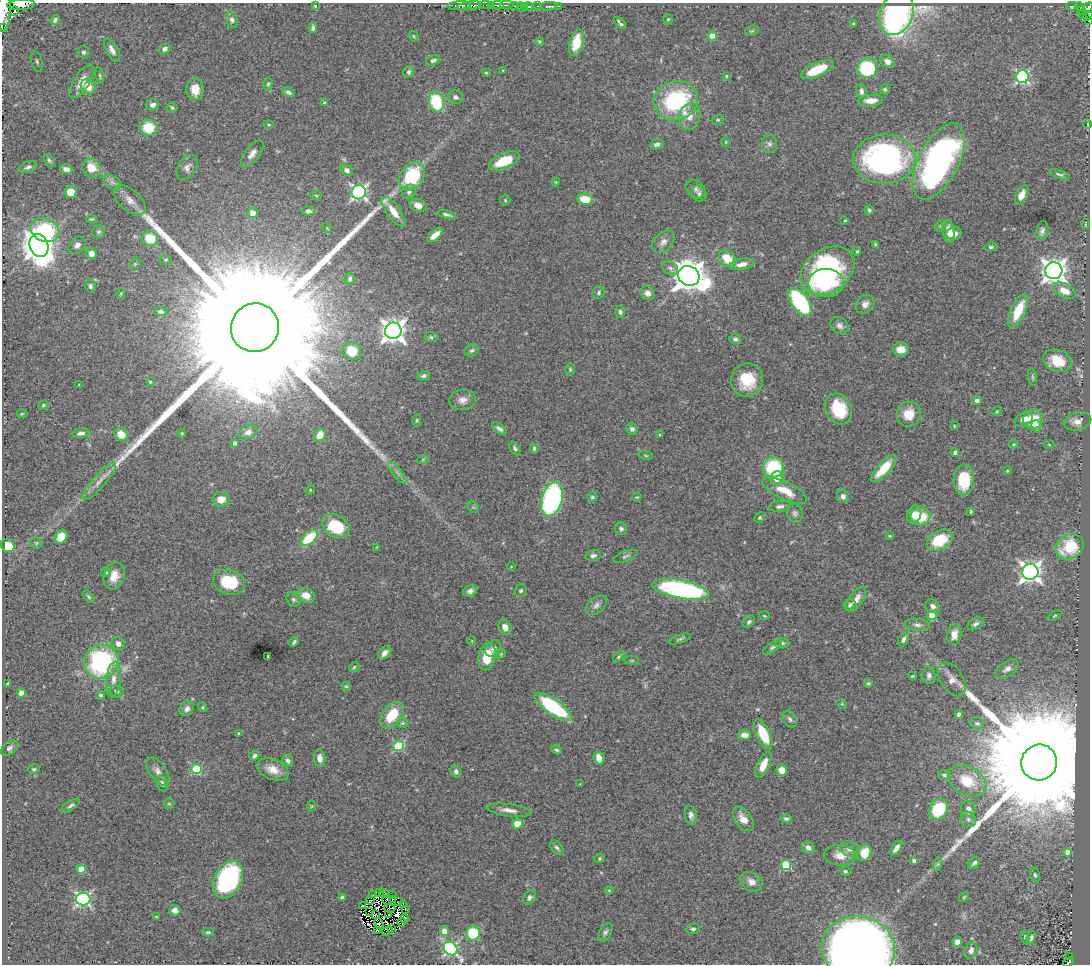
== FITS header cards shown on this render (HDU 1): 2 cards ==
NAXIS1  =                 1088
NAXIS2  =                  962

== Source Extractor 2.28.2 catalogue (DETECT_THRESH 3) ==
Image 1088 x 962 px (HDU 1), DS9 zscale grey, 1 PNG px = 1 image px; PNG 1092 x 966 px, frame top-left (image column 1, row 962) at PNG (2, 3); each listed source drawn as its Kron ellipse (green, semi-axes under 4 px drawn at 4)
Background 0.553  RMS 0.028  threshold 0.0829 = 3 sigma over >= 5 px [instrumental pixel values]
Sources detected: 385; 15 with non-positive FLUX_AUTO (blend fragments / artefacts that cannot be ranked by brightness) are neither listed nor drawn; the other 370 listed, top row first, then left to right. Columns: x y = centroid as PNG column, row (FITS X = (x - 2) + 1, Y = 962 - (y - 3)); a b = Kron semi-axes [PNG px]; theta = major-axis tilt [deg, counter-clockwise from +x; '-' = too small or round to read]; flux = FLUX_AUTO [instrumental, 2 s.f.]
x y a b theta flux
21 5 14 5 4 930
474 5 5 3 - 170
486 5 5 3 - 25
491 5 3 2 - 29
498 5 5 3 - 190
506 5 7 3 -1 110
315 6 3 3 - 1.6
459 6 11 4 4 460
470 6 12 3 8 430
514 6 4 2 - 41
537 6 3 2 - 42
549 6 8 3 5 250
558 6 4 2 - 39
1072 6 5 3 - 28
521 7 5 2 - 57
525 7 4 3 - 92
528 7 5 3 - 170
1079 7 4 3 - 14
1088 8 6 4 47 180
1082 10 3 2 - 11
4 11 20 6 86 1900
14 11 5 4 - 150
896 14 22 16 69 930
1083 14 2 2 - 7.8
1087 16 5 3 - 43
668 19 5 5 - 2.6
55 20 5 3 - 3.7
232 20 8 5 -76 5.6
1088 21 3 2 - 11
620 23 7 3 -46 4.6
853 24 4 3 - 3.3
2 27 2 2 - 12000
313 28 5 4 - 4.6
752 31 7 5 20 3.2
414 36 5 4 - 2
712 36 4 4 - 35
539 42 4 4 - 2.4
576 43 13 7 76 40
165 49 6 5 - 7
112 50 13 5 -61 10
83 52 6 6 - 5.7
433 60 7 4 18 6.1
37 61 10 5 -74 6
888 61 7 6 - 10
867 68 10 9 - 160
503 70 4 3 - 1.3
817 70 18 6 23 58
409 72 6 5 - 4.6
486 73 4 3 - 2.2
100 76 8 3 -81 2.5
726 76 3 3 - 2.1
1022 77 6 6 - 300
82 81 19 8 57 23
268 84 6 4 85 3
88 86 8 7 - 25
195 89 11 8 -86 26
885 89 5 5 - 3
861 91 7 5 -79 6.8
288 92 6 4 -24 5.5
455 97 7 6 - 5.8
676 101 22 19 16 210
871 101 12 6 5 20
436 102 10 7 -76 130
324 103 3 3 - 2.2
152 105 6 5 - 7.8
172 108 5 5 - 3.5
690 116 14 10 73 20
718 120 6 4 18 2.8
1088 124 5 3 - 1.5
269 125 5 3 - 2.1
148 128 9 8 - 61
726 142 5 3 - 1.4
657 144 7 5 15 6.3
769 144 9 7 -89 6.9
252 154 16 7 53 12
884 159 31 24 1 570
49 160 7 4 -54 3.7
504 161 16 7 24 57
939 161 41 20 63 650
28 167 10 5 22 6.8
187 167 13 9 58 12
91 168 10 8 -50 32
66 169 6 4 -11 10
347 170 7 5 -36 7.2
1059 174 11 4 -19 4.3
412 176 15 11 52 120
112 182 10 6 -31 7.5
556 182 4 4 - 1.8
696 189 11 8 -40 7.7
71 192 6 6 - 38
359 192 7 7 - 520
409 192 8 6 45 6.5
699 194 8 7 - 6.3
1022 195 10 5 64 15
316 196 6 4 -4 2.1
585 199 8 5 -9 43
130 200 19 10 -43 19
505 200 5 5 - 2.6
418 205 9 6 -22 17
869 210 5 4 - 4.9
308 211 6 4 2 4.7
394 212 18 7 -54 26
253 213 5 5 - 11
446 215 9 3 -15 5.4
92 219 5 3 - 2.7
845 220 3 3 - 2.9
1085 224 5 2 - 1.4
941 225 7 4 32 3.1
327 228 5 3 - 1.8
45 230 15 11 -20 130
949 231 11 6 -78 26
1042 231 10 6 75 7.2
98 232 7 6 - 4
954 234 7 6 - 11
435 235 9 4 41 15
150 238 8 7 - 60
663 242 13 9 46 12
39 245 12 9 -69 3200
77 245 10 7 46 9
876 245 4 3 - 3.4
991 247 6 4 6 2.9
857 251 4 3 - 2.6
91 253 5 5 - 16
727 259 10 7 -45 39
166 260 6 5 - 2.7
135 264 6 4 46 2.7
742 264 12 5 11 13
670 268 8 6 -36 6.2
827 271 29 21 35 350
1054 271 8 8 - 1700
689 276 11 9 -22 3400
350 279 6 5 - 4.6
826 283 18 14 0 94
90 286 6 5 - 4.7
1064 291 12 7 -25 23
121 293 5 3 - 1.8
599 293 6 6 - 4.6
647 293 7 6 - 11
800 302 16 8 -54 190
865 304 10 8 46 11
1018 311 18 7 65 57
161 312 7 4 -7 4.6
620 312 6 5 - 5.5
839 326 10 7 -39 8.7
255 328 24 24 - 280000
393 331 8 8 - 1500
431 337 6 5 - 3.5
735 339 6 4 -16 4.9
901 349 8 7 - 18
472 350 7 6 - 4.5
352 351 9 8 - 41
1057 361 15 11 -19 45
570 369 6 5 - 3.1
424 376 6 4 15 4.6
1032 377 9 3 -79 3
747 380 17 16 - 62
150 382 4 4 - 2.4
79 385 4 2 - 1.3
463 400 13 10 6 14
977 400 5 4 - 6.1
43 405 5 4 - 2.6
838 409 16 12 -62 70
997 411 5 4 - 2.1
22 414 5 3 - 2
909 414 13 12 - 31
1024 419 10 6 26 14
1033 419 10 9 - 45
417 420 6 4 83 2.6
1077 421 14 8 14 14
954 426 3 2 - 1.9
1036 426 6 5 - 14
499 429 8 4 -34 6.6
632 429 6 5 - 6.1
248 432 9 6 16 9
81 433 8 5 6 7.2
182 433 4 3 - 1.9
121 434 7 6 - 32
320 435 6 5 - 27
660 435 4 3 - 1.7
235 443 3 3 - 4.8
1013 444 5 3 - 1.8
1049 444 5 3 - 1.6
515 448 7 4 -59 4.2
534 448 5 4 - 4.3
955 452 4 4 - 5.5
646 455 7 3 -9 2.1
423 459 6 4 20 2.3
773 467 10 10 - 120
884 469 17 6 47 50
1007 471 3 2 - 2.4
397 473 13 4 -52 7.8
777 478 7 6 - 25
964 480 15 10 88 75
99 481 24 6 49 18
310 490 5 4 - 1.9
785 491 24 9 -25 39
843 496 7 6 - 6.9
592 497 5 4 - 3.2
637 497 5 3 - 2
221 499 8 7 - 24
552 499 17 10 74 440
780 506 11 5 6 6.8
473 507 6 5 - 3
971 512 3 2 - 2.2
795 513 9 8 - 6.4
914 514 9 6 67 15
920 516 10 9 - 59
760 518 6 4 44 2.9
336 526 14 10 -31 90
621 529 6 6 - 4.3
889 536 3 3 - 1.5
61 537 7 6 - 28
309 538 10 5 41 98
940 540 14 9 30 73
36 543 6 5 - 3.2
8 546 7 6 - 64
377 547 4 3 - 1.5
1070 547 15 12 31 78
593 556 8 5 9 6.2
625 556 12 5 20 5.3
511 567 4 3 - 1.3
106 572 5 5 - 2.8
1030 572 8 8 - 1100
114 576 14 10 70 22
229 582 16 12 -18 84
681 589 29 9 -10 490
470 591 7 5 24 7.4
521 591 6 6 - 4.2
306 595 9 7 -17 21
88 597 7 4 -49 3.2
293 599 7 6 - 4.5
856 599 14 7 53 16
596 605 12 7 40 9
850 605 6 5 - 5.1
933 606 7 6 - 9.5
764 616 5 3 - 2
932 616 4 4 - 58
1055 616 7 4 33 2.6
749 622 7 5 43 4.3
976 624 9 5 30 6.1
917 625 12 6 -5 7.3
505 627 8 6 -68 13
954 635 10 7 79 18
680 639 11 3 18 3.8
903 639 7 5 65 6.3
472 641 4 3 - 1.3
294 642 5 3 - 3.5
782 643 7 5 3 3.5
118 644 7 6 - 11
773 647 11 4 34 4.6
493 648 9 7 50 7.3
385 653 8 5 47 11
501 654 5 4 - 2.3
268 656 3 3 - 2.3
487 657 14 8 78 44
619 657 7 4 45 2.7
632 660 7 3 -8 2.2
101 662 17 16 - 270
354 667 6 4 45 2.6
1007 669 13 7 36 10
929 675 9 6 -84 6.7
912 676 4 3 - 2.1
952 679 19 11 -57 18
113 680 18 7 83 16
868 683 4 4 - 2.7
7 684 3 3 - 2
346 686 4 4 - 2.3
117 691 7 6 - 5.9
21 693 4 4 - 22
100 695 4 4 - 3.7
842 704 5 4 - 2
203 707 5 4 - 2.4
553 707 22 8 -35 180
187 709 8 6 50 8.7
959 714 4 4 - 5
392 715 15 9 53 58
790 719 9 6 -57 5.2
403 723 5 5 - 2.8
977 723 7 5 -9 4.5
239 733 4 3 - 2.3
763 734 16 7 -65 54
745 735 6 5 - 13
399 746 5 5 - 160
9 748 9 6 42 5.8
557 750 5 4 - 3.1
254 756 5 4 - 4.6
320 758 9 6 -83 11
599 758 6 5 - 21
288 761 6 5 - 5.8
1039 762 18 17 - 120000
763 765 14 6 65 23
34 769 6 4 14 3
196 769 5 5 - 100
273 769 17 10 -22 24
782 770 5 5 - 26
158 771 16 8 -56 13
456 771 6 5 - 5.2
944 775 6 5 - 3.8
967 781 20 14 -27 60
162 784 8 5 -73 5
580 784 4 3 - 1.3
169 804 5 5 - 2.6
71 805 10 4 33 4.6
311 806 5 3 - 1.6
938 809 11 9 54 89
968 809 8 7 - 12
509 810 22 6 -8 15
691 815 9 6 -83 6.7
743 819 14 8 -55 19
786 819 5 4 - 4
968 819 8 7 - 6.7
517 824 5 5 - 28
557 848 8 5 -49 5.3
808 848 7 5 -37 8.3
896 848 8 4 55 12
849 849 9 7 -28 9.4
1067 852 4 4 - 14
864 853 8 7 - 35
840 855 16 10 -5 24
599 858 5 4 - 2.7
914 861 4 3 - 5.7
974 863 7 4 44 5.6
938 864 7 4 71 3.6
786 865 5 5 - 110
81 869 4 4 - 41
845 871 5 5 - 3.3
1035 875 8 4 -74 3.4
228 879 20 13 64 290
751 882 12 9 -31 15
609 890 4 4 - 1.8
380 893 2 2 - 3
372 894 4 2 - 3.7
384 894 5 4 - 5.3
392 895 2 2 - 1.8
530 897 7 6 - 6.2
964 897 6 3 46 2
342 898 4 4 - 5.9
83 899 7 6 - 430
387 899 5 2 - 1.1
370 900 4 2 - 2.4
392 900 2 2 - 2.3
399 902 3 2 - 0.072
403 904 4 3 - 5.5
362 906 3 2 - 4
390 908 5 2 - 6.5
405 909 3 2 - 3.2
175 910 5 5 - 14
369 911 3 2 - 2.6
389 914 3 2 - 1.5
376 915 3 2 - 3.4
156 917 4 3 - 1.6
405 919 3 2 - 0.43
402 922 4 3 - 6.2
379 923 5 3 - 1.1
392 928 4 2 - 2.6
693 929 7 5 14 4.2
377 930 4 2 - 1.5
388 931 5 3 - 7.8
444 931 5 4 - 24
208 932 6 3 -1 3.3
605 932 10 6 59 5.8
473 933 7 7 - 93
1025 937 6 4 -82 3.4
1031 938 7 4 65 4.6
957 942 5 4 - 15
858 948 37 32 -8 2300
450 949 7 6 - 370
971 951 8 6 63 8.7
1070 956 2 2 - 2
1068 962 6 3 24 120
At the frame edge (FLAGS 8, measured only in part): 8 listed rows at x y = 21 5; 1088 8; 4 11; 1087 16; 1088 21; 2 27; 858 948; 1068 962
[15 non-positive-flux detections neither listed nor drawn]